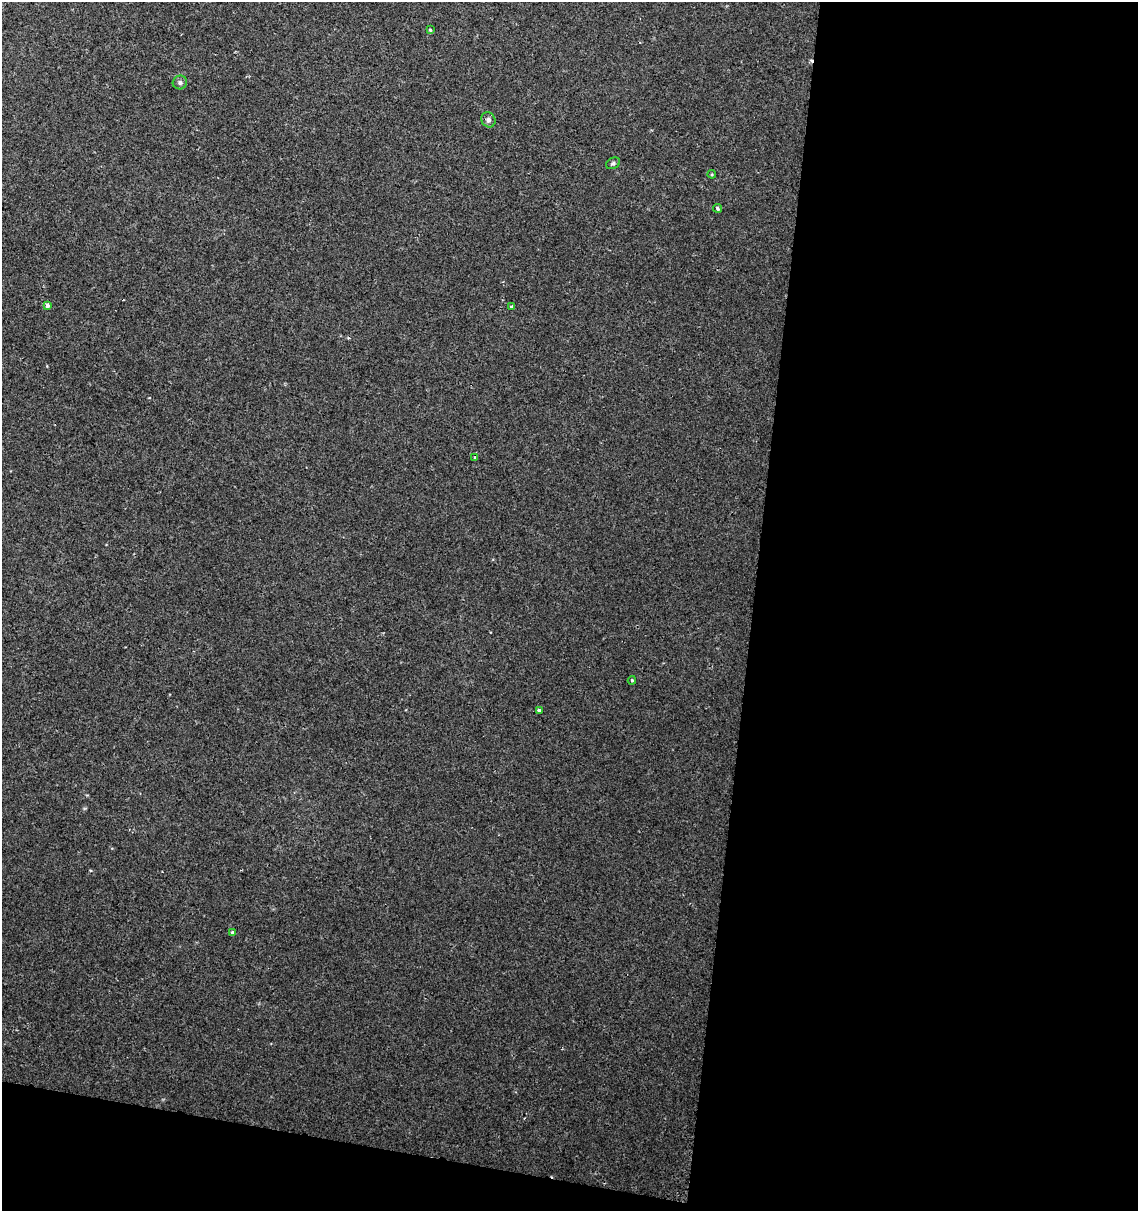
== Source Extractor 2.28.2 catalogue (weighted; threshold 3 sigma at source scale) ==
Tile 16 of 4 x 4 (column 4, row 4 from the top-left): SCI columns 3636-4771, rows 10-1218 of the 5057 x 4845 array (HDU 1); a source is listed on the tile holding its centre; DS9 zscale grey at full resolution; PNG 1140 x 1213 px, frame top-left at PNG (2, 2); each listed source drawn as its Kron ellipse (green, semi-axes under 4 px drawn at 4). Shown black and unused: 37% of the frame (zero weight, under 2 of 3 exposures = <1% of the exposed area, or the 3 px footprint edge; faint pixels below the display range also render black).
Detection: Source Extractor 2.28.2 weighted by HDU 2 'WHT'; one run over the whole footprint, this tile lists its part. Background 0.0117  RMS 0.0051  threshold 0.0231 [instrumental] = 3 sigma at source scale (4.5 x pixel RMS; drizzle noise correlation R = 1.50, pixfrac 1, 0.0396/0.0396 arcsec/px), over >= 5 px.
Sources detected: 14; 2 cosmic-ray / hot-pixel residue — neither listed nor drawn; the other 12 listed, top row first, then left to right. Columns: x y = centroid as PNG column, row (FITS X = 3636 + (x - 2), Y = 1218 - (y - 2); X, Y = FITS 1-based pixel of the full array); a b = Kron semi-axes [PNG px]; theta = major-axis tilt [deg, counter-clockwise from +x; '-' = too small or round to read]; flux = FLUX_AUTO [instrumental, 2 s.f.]
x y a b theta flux
430 30 4 4 - 0.61
180 82 7 7 - 1.4
488 120 8 6 -58 1.6
613 163 7 5 28 0.98
712 174 4 4 - 0.54
718 208 4 3 - 1.2
47 305 4 3 - 2.6
511 307 4 3 - 0.68
475 458 4 3 - 1.2
632 680 4 4 - 0.69
539 710 3 3 - 1.3
232 932 4 3 - 0.92